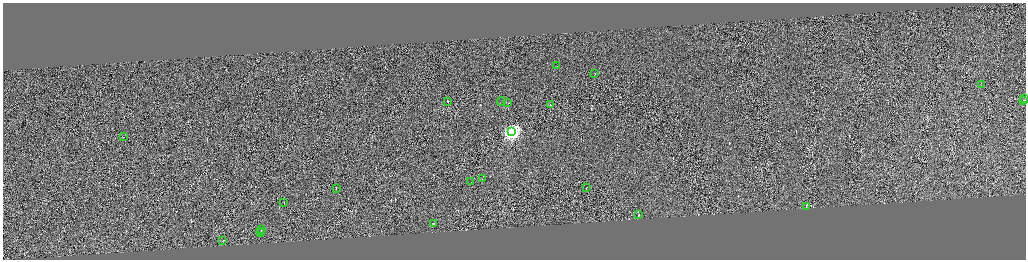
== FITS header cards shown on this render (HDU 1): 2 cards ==
NAXIS1  =                 4093
NAXIS2  =                 1029

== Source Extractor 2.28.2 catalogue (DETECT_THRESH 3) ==
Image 4093 x 1029 px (HDU 1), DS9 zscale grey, zoomed out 1/4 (1 PNG px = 4 x 4 image px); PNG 1028 x 262 px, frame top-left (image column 4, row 1028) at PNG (3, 3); each listed source drawn as its Kron ellipse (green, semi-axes under 4 px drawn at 4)
Background -0.0123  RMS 4.2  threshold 12.5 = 3 sigma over >= 5 px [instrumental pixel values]
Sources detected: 364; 341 cannot appear on this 1/4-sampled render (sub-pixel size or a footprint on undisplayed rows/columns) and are neither listed nor drawn; the other 23 listed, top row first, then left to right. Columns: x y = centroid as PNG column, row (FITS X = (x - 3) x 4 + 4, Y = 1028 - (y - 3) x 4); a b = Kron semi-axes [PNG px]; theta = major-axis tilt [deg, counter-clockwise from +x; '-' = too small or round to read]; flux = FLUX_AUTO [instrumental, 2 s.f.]
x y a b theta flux
557 66 2 1 - 8600
595 74 2 1 - 32000
981 85 3 1 - 34000
1024 99 2 1 - 22000
1023 100 2 1 - 43000
448 102 2 1 - 74000
501 102 4 1 - 36000
507 103 4 1 - 26000
550 105 2 1 - 14000
512 132 4 4 - 660000
123 137 2 1 - 14000
482 179 2 1 - 20000
471 182 2 1 - 22000
336 188 3 1 - 20000
586 188 2 1 - 37000
284 203 2 1 - 12000
806 207 2 1 - 23000
639 215 2 1 - 13000
433 223 2 1 - 16000
261 229 2 1 - 15000
261 231 2 1 - 20000
260 233 2 1 - 24000
222 241 2 1 - 19000
At the frame edge (FLAGS 8, measured only in part): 1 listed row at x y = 1024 99
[341 sub-pixel or undisplayed-footprint detections neither listed nor drawn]